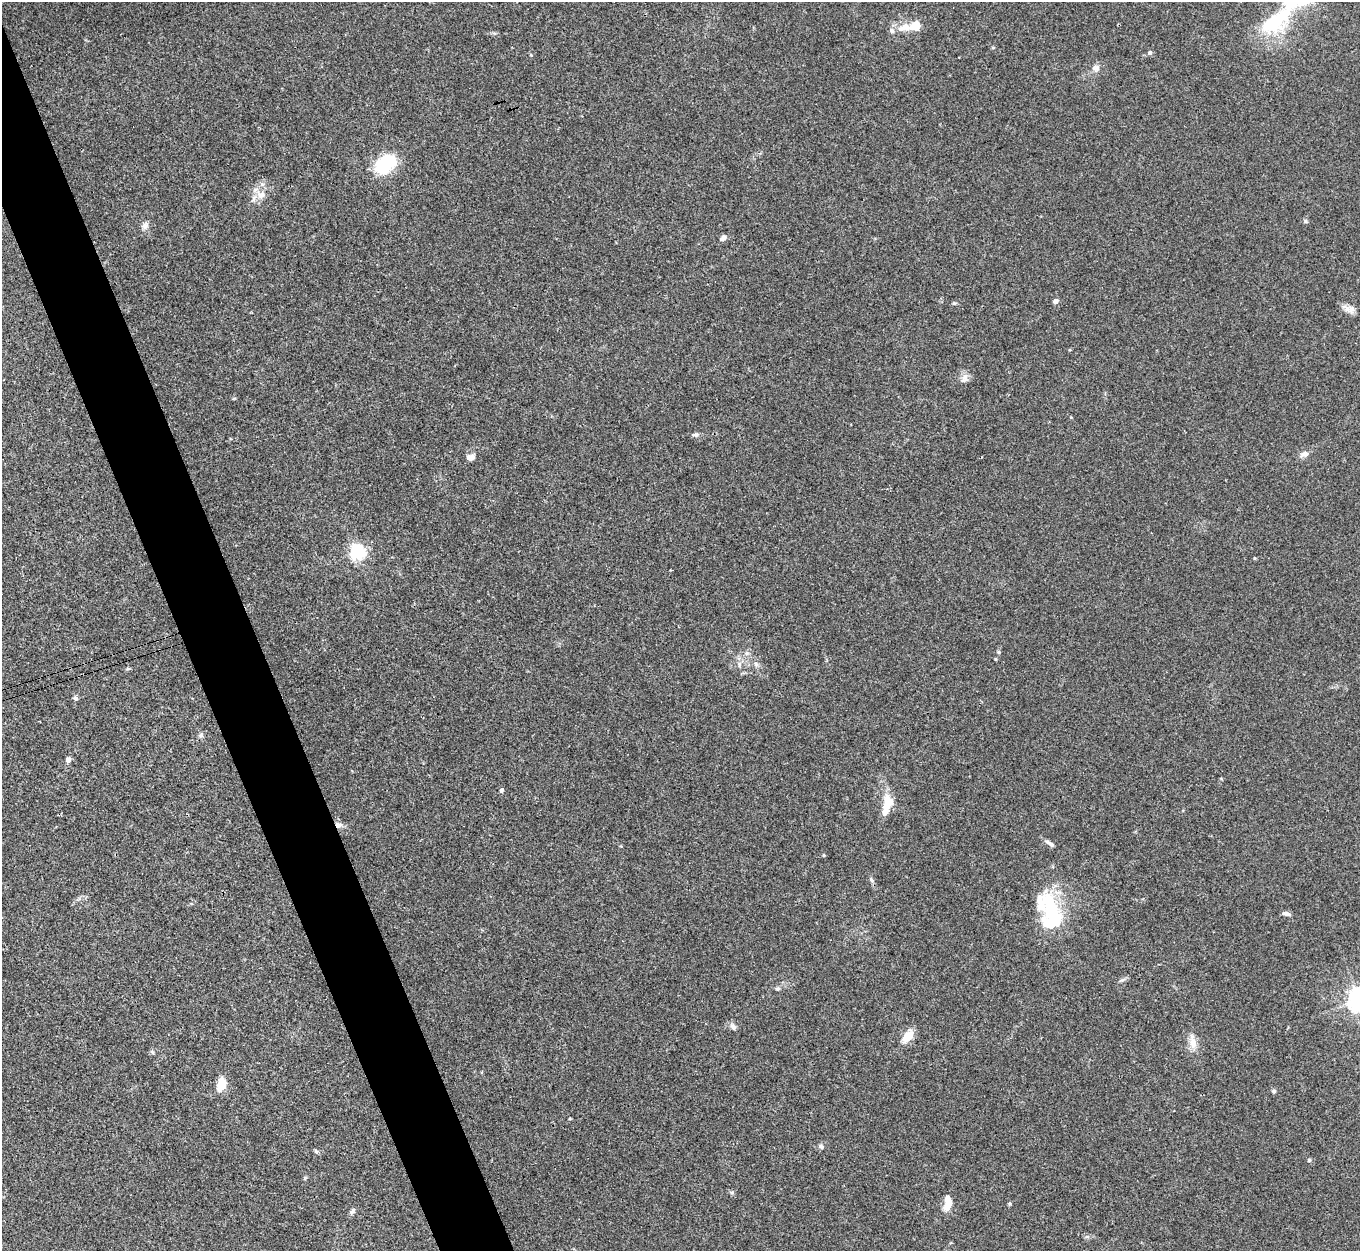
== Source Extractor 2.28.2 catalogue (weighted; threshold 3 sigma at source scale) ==
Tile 11 of 4 x 4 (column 3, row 3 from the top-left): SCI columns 2729-4086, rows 1535-2783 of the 5454 x 5439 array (HDU 1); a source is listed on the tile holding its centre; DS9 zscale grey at full resolution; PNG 1362 x 1253 px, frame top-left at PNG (2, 2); no overlay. Shown black and unused: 5% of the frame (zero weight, under 3 of 4 exposures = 1% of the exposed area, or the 3 px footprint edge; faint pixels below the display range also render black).
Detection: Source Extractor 2.28.2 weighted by HDU 2 'WHT'; one run over the whole footprint, this tile lists its part. Background 0.0606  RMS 0.0052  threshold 0.0236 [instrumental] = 3 sigma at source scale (4.5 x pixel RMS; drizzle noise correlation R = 1.50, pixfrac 1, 0.05/0.05 arcsec/px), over >= 5 px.
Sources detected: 54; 1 inside a brighter object's white glare — not listed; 3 inside a brighter listed object's ellipse — not listed separately; the other 50 listed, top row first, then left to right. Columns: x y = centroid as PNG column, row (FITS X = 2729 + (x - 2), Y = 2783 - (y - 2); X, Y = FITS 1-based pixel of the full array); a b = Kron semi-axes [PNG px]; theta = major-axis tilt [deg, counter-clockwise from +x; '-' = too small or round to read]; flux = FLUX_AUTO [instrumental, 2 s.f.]
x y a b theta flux
1276 21 68 21 44 46
916 26 11 9 34 8.1
903 28 22 10 16 6.1
993 48 5 3 - 0.48
1150 53 5 4 - 1.6
1096 68 11 9 21 2.6
386 164 30 20 41 23
261 195 12 9 35 4.5
1305 221 6 4 -90 0.79
145 226 10 8 61 2.2
723 238 9 6 37 1.8
1056 301 4 4 - 3.1
1350 309 16 9 0 3.6
965 378 14 9 72 3
695 434 9 5 7 1.3
1304 454 10 7 13 2.6
470 458 8 6 8 3.4
357 552 6 6 - 160
670 570 3 2 - 0.42
999 652 5 4 - 0.67
747 653 7 4 71 1.1
995 659 5 3 - 0.44
739 664 8 5 82 1.5
756 664 6 6 - 1.3
75 698 6 5 - 1.1
200 735 7 4 70 0.92
68 760 6 5 - 2.3
501 790 5 4 - 1.1
887 804 27 10 79 10
338 825 9 7 -26 2.8
1049 843 14 5 -30 1.8
824 855 5 3 - 0.47
872 880 8 5 -52 1.2
1052 911 42 15 -70 37
1287 914 10 5 -12 1.7
1122 980 8 4 1 0.97
778 989 6 5 - 0.99
1359 1000 7 7 - 420
733 1027 10 6 -50 1.8
908 1036 13 8 51 8.7
1193 1043 17 10 -84 5
152 1052 6 4 -71 0.69
221 1085 13 8 77 9.5
1274 1091 5 5 - 0.96
821 1146 7 6 - 1.1
316 1151 7 4 -45 0.78
1309 1160 5 5 - 0.7
732 1192 6 4 18 0.73
948 1204 14 8 68 5.9
352 1212 10 5 57 1.5
Overlapping masked pixels (flux is a lower limit): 1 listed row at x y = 338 825
Isophote crosses this tile's border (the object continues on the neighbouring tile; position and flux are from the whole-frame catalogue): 2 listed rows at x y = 1276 21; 1359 1000
Unlisted compact peaks at least as high as the median listed source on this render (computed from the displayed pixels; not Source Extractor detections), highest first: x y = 1010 1204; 954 303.